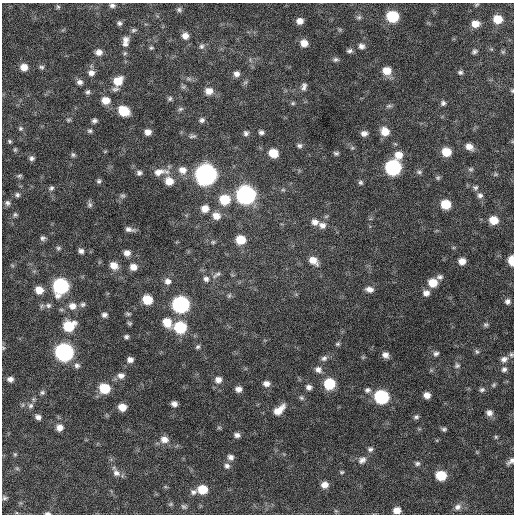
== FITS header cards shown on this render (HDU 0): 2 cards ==
NAXIS1  =                  512 / Axis length
NAXIS2  =                  512 / Axis length

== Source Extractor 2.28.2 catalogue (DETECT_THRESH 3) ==
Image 512 x 512 px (HDU 0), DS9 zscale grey, 1 PNG px = 1 image px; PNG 516 x 516 px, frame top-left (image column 1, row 512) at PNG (2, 3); no overlay
Background 644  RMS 19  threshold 58.3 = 3 sigma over >= 5 px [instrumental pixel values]
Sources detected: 197; all 197 listed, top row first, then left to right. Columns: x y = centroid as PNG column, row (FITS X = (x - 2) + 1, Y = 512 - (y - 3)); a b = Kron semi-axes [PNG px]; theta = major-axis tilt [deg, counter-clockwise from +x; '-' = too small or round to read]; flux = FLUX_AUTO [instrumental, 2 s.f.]
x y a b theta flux
112 5 7 5 -1 3900
58 7 7 5 -63 2200
179 10 7 6 - 3000
392 16 8 7 - 72000
359 17 7 6 - 3000
498 19 7 6 - 22000
300 21 6 5 - 8200
119 23 6 6 - 3400
475 24 8 7 - 13000
134 30 8 5 19 2700
185 36 8 7 - 8200
125 39 9 8 - 6500
304 43 8 7 - 12000
125 44 7 5 0 3500
201 46 7 7 - 3800
361 46 8 7 - 5100
151 48 6 4 13 2000
349 51 7 5 6 3300
474 51 6 5 - 2900
99 52 8 7 - 7300
503 52 6 5 - 1800
125 53 6 5 - 2100
336 59 8 6 1 3200
24 67 7 7 - 12000
41 67 7 5 -9 2900
387 71 9 8 - 17000
460 72 7 5 13 2800
91 73 8 8 - 6500
237 74 7 6 - 6300
118 81 10 8 40 21000
80 82 7 6 - 4900
304 86 11 6 77 4900
183 87 7 6 - 2500
115 89 9 6 14 3800
209 91 9 8 - 11000
512 91 5 4 - 1600
88 92 6 6 - 3000
170 99 6 6 - 2700
106 100 8 7 - 15000
293 103 6 5 - 1900
443 103 6 6 - 3300
389 106 8 5 8 2700
180 109 8 6 16 2700
124 111 9 7 -29 38000
68 120 6 5 - 1900
202 120 7 6 - 3700
94 121 5 4 - 3400
20 128 6 6 - 2600
90 131 6 6 - 2600
385 131 9 8 - 16000
148 132 6 5 - 7800
261 132 6 5 - 3500
246 133 6 6 - 3700
364 133 7 6 - 5800
192 136 9 5 6 3000
9 141 6 5 - 2100
299 146 7 6 - 3300
469 147 9 7 -29 9200
352 148 6 4 43 1700
15 150 6 5 - 1900
105 151 6 3 19 1200
446 152 8 7 - 24000
273 153 8 7 - 24000
336 153 5 4 - 2600
73 155 6 5 - 2400
399 155 10 9 - 15000
32 158 6 6 - 3700
393 167 9 8 - 230000
471 169 7 5 14 2400
182 170 11 9 -15 11000
160 172 22 9 7 15000
419 172 8 5 -1 2900
139 173 6 6 - 3800
206 174 10 9 - 880000
495 174 7 5 35 1900
19 176 7 5 10 2300
438 178 6 6 - 2200
99 181 6 6 - 2800
169 181 9 8 - 16000
361 182 6 5 - 2800
475 187 8 6 -4 3400
51 188 8 6 37 3200
283 190 6 4 0 1900
17 195 6 6 - 3100
245 195 9 9 - 510000
480 195 8 7 - 4400
123 196 7 6 - 2600
225 200 10 9 - 37000
7 203 7 7 - 3700
446 204 7 7 - 32000
90 205 7 7 - 3400
205 209 8 8 - 12000
15 215 6 5 - 2400
216 216 9 8 - 12000
493 220 8 7 - 20000
315 222 9 8 - 7500
322 225 9 8 - 7300
129 229 8 4 -11 5000
43 238 7 7 - 3400
240 240 8 7 - 28000
213 242 6 5 - 2200
58 248 6 6 - 2300
81 251 7 5 -31 4600
127 253 7 7 - 7700
313 260 11 7 -39 13000
512 260 7 5 -87 24000
462 261 6 6 - 9700
114 266 10 8 -35 12000
133 267 7 7 - 9800
217 274 14 6 36 5200
440 277 8 6 11 3800
206 279 8 7 - 4800
168 281 9 8 - 7000
433 283 8 7 - 21000
60 286 9 9 - 240000
369 289 9 6 -10 7100
39 290 8 7 - 16000
426 293 8 7 - 6700
229 296 8 5 63 2400
147 300 8 7 - 31000
507 301 7 7 - 4500
83 304 7 6 - 3100
180 304 9 8 - 320000
48 305 8 7 - 4500
72 306 10 9 - 11000
128 314 7 4 -1 2100
104 315 7 6 - 4300
167 322 11 8 -56 20000
129 323 6 5 - 2000
486 325 6 6 - 2600
69 326 10 8 23 43000
180 327 9 8 - 75000
126 337 5 5 - 2800
338 344 6 5 - 2300
198 347 6 5 - 2700
3 348 5 4 - 1600
477 351 7 6 - 2500
64 352 9 9 - 430000
436 354 7 6 - 3700
511 354 7 5 -75 2600
385 355 7 7 - 6800
324 358 9 8 - 4600
504 359 9 8 - 6700
130 360 7 6 - 6300
77 365 8 7 - 4200
457 365 8 7 - 3700
318 369 9 8 - 6500
504 369 7 7 - 4200
121 375 9 8 - 6600
10 379 6 5 - 5200
218 380 8 8 - 8200
266 383 8 7 - 6400
329 384 8 8 - 53000
494 385 6 5 - 2100
309 387 7 6 - 4900
104 388 8 8 - 42000
238 389 7 6 - 7300
367 390 9 7 10 4600
482 390 8 6 16 3200
42 392 6 6 - 2600
427 395 6 6 - 8000
381 397 9 8 - 150000
301 398 7 5 -43 2500
33 399 7 4 -72 1900
174 404 6 5 - 5800
31 406 8 6 45 4200
122 407 7 6 - 14000
279 410 14 7 42 16000
489 413 8 7 - 6000
38 417 7 5 -30 5100
416 417 7 5 9 2800
59 428 8 7 - 8700
219 428 6 4 0 1800
444 429 6 5 - 2700
237 435 7 6 - 4600
496 437 5 4 - 1700
164 439 10 9 - 11000
370 449 7 6 - 3400
15 454 5 4 - 1700
231 457 8 7 - 5400
362 460 12 9 33 7000
511 461 10 5 42 4800
417 463 7 6 - 3100
227 466 8 7 - 4700
342 472 5 4 - 1800
116 473 11 9 -41 7900
441 475 8 7 - 40000
325 485 7 7 - 9200
202 489 9 8 - 27000
193 492 9 8 - 5000
4 498 7 5 -19 2600
171 504 6 5 - 2000
184 506 8 6 -28 2900
458 507 10 8 35 6600
397 510 7 6 - 11000
336 511 6 4 -19 1800
47 513 7 4 0 3000
At the frame edge (FLAGS 8, measured only in part): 5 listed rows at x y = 512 91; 512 260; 3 348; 511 461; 47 513